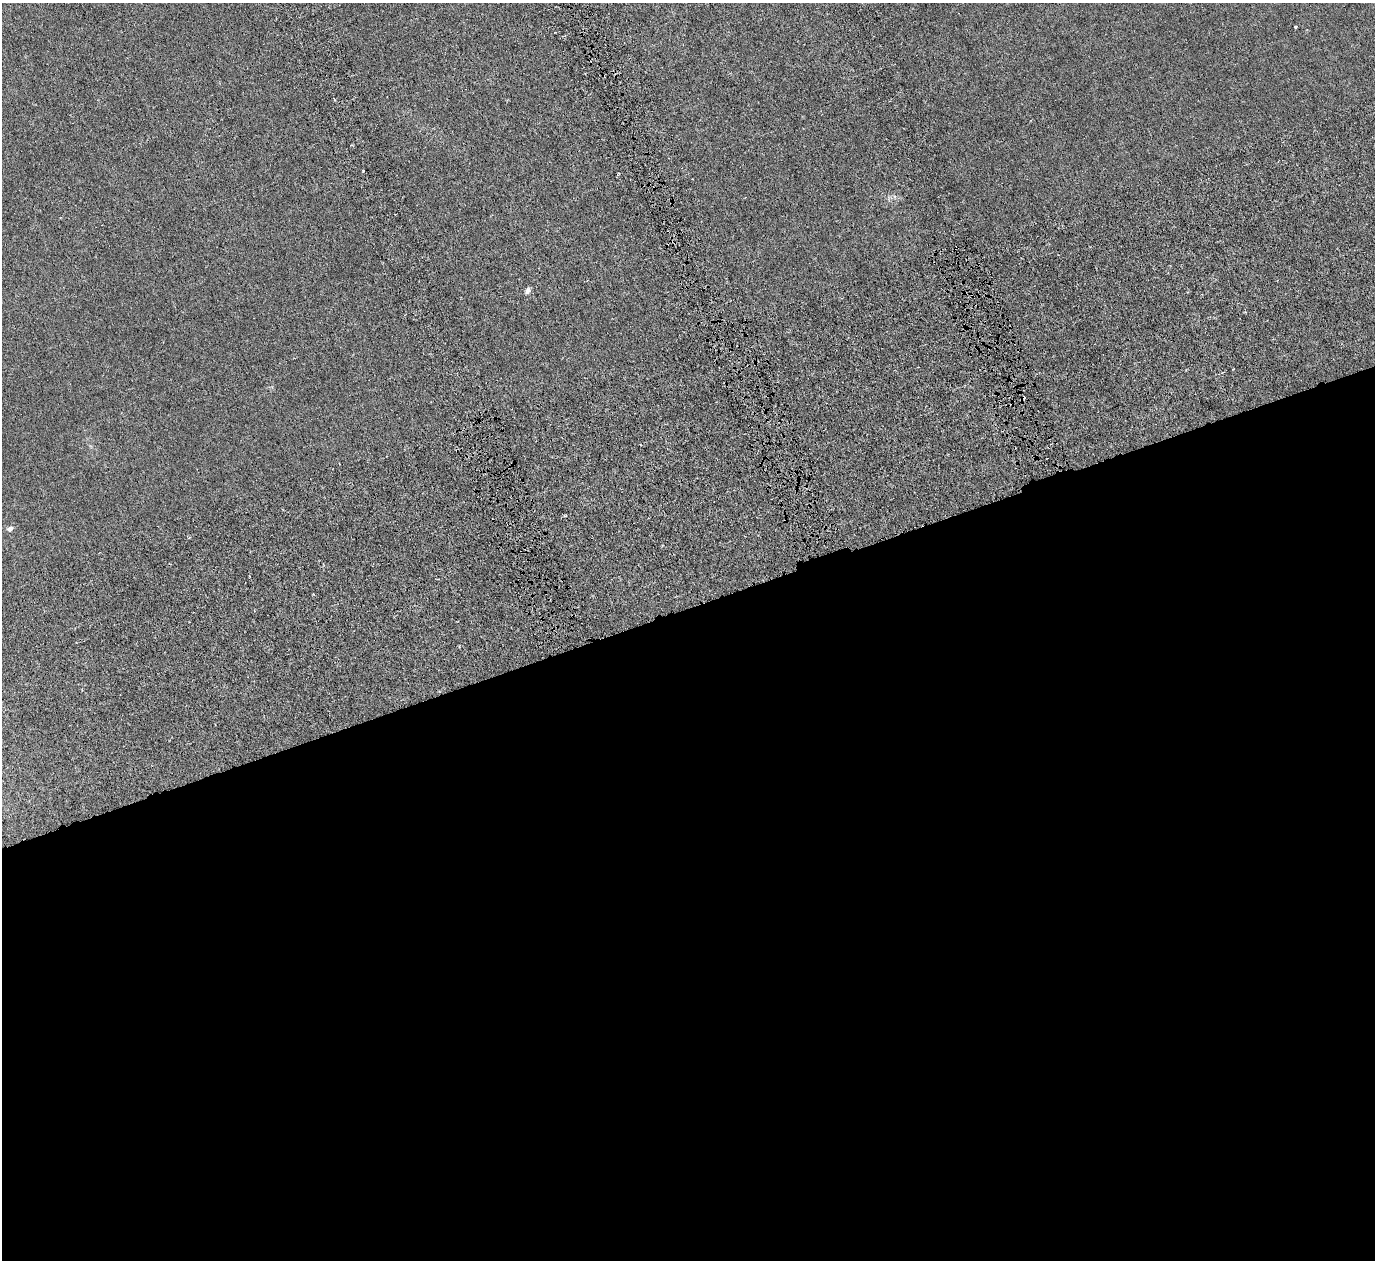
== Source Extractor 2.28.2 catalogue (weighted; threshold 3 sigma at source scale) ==
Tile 15 of 4 x 4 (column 3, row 4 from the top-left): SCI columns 3067-4439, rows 482-1739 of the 6128 x 6110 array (HDU 1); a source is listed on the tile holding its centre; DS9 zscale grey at full resolution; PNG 1377 x 1262 px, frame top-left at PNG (2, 3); no overlay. Shown black and unused: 52% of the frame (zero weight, under 4 of 8 exposures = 20% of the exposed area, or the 3 px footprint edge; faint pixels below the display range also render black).
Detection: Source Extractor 2.28.2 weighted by HDU 2 'WHT'; one run over the whole footprint, this tile lists its part. Background 0.00281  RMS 0.0015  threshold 0.00606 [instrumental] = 3 sigma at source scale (4.09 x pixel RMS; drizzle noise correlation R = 1.36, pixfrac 0.8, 0.05/0.05 arcsec/px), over >= 5 px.
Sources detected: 5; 1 cosmic-ray / hot-pixel residue — not listed; the other 4 listed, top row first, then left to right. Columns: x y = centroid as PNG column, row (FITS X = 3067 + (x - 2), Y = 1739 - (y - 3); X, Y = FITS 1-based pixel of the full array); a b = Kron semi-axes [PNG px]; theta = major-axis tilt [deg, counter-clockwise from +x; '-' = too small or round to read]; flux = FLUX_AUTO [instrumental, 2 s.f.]
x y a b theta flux
1295 27 3 3 - 0.38
527 291 9 6 58 0.37
1233 369 3 2 - 0.097
10 529 7 6 - 0.42